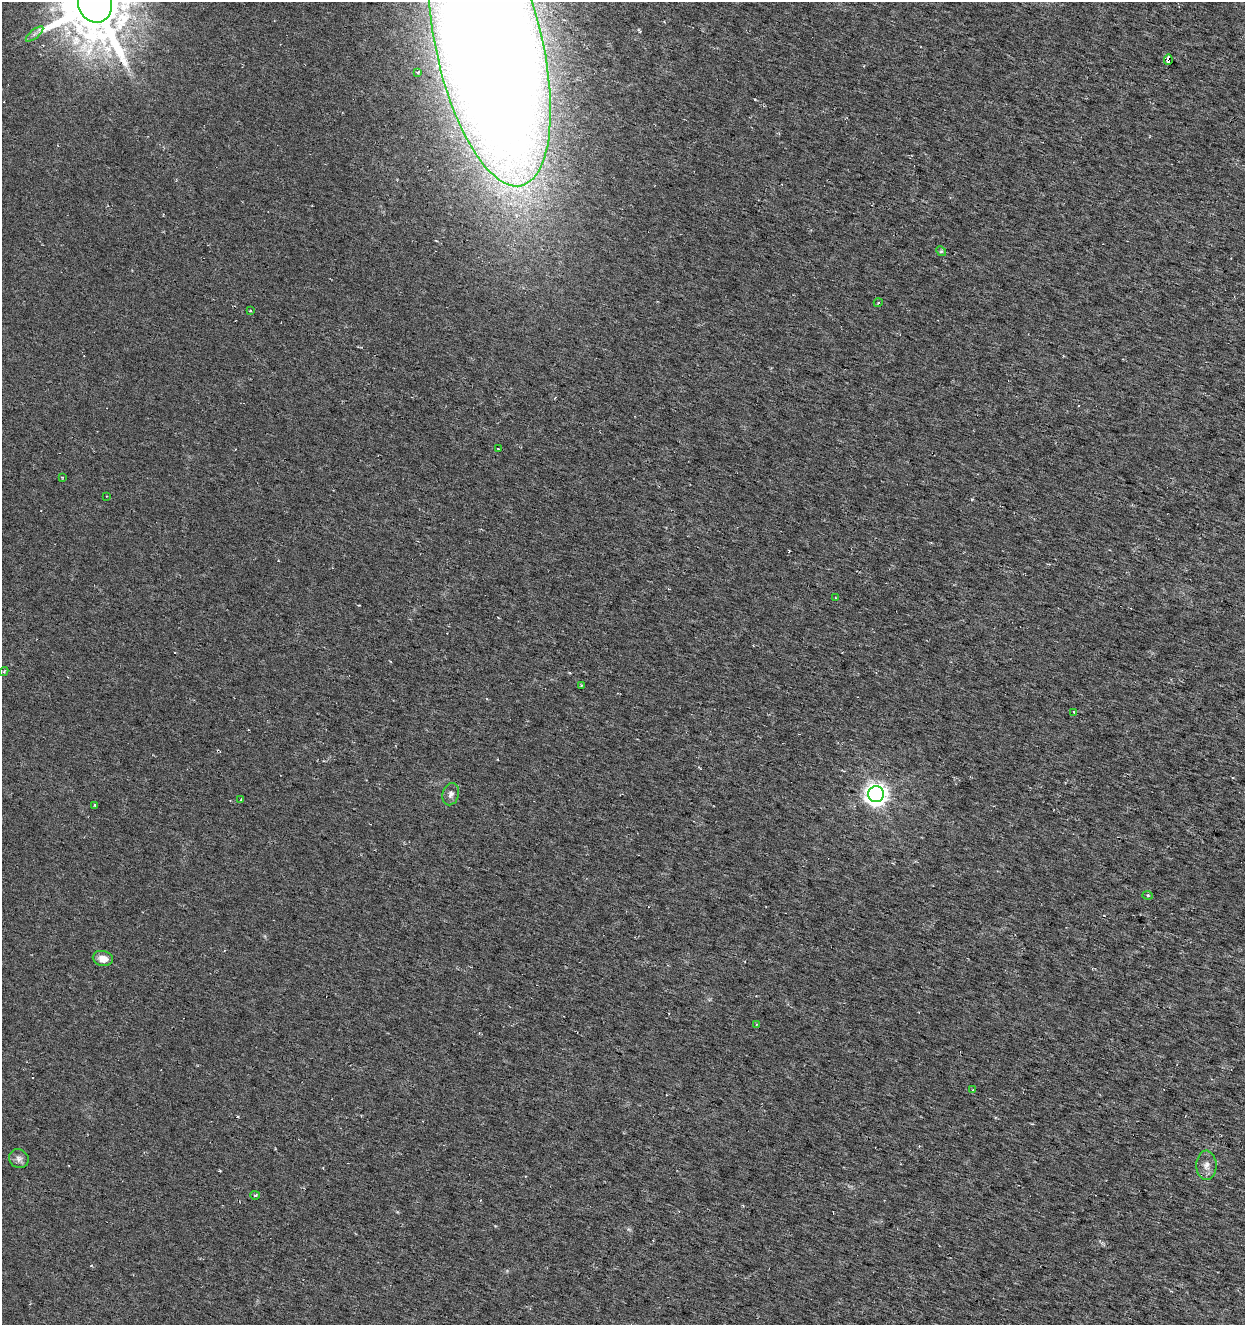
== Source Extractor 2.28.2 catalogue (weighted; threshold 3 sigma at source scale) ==
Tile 6 of 4 x 4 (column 2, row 2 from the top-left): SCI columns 1458-2700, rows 2652-3974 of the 5463 x 5298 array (HDU 1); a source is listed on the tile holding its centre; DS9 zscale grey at full resolution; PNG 1247 x 1327 px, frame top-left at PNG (2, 2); each listed source drawn as its Kron ellipse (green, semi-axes under 4 px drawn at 4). Shown black and unused: <1% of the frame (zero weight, under 3 of 6 exposures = <1% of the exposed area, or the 3 px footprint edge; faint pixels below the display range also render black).
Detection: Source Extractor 2.28.2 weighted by HDU 2 'WHT'; one run over the whole footprint, this tile lists its part. Background 0.00669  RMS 0.0034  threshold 0.0139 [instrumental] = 3 sigma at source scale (4.09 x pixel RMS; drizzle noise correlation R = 1.36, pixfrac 0.8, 0.0396/0.0396 arcsec/px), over >= 5 px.
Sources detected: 28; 2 cosmic-ray / hot-pixel residue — neither listed nor drawn; the other 26 listed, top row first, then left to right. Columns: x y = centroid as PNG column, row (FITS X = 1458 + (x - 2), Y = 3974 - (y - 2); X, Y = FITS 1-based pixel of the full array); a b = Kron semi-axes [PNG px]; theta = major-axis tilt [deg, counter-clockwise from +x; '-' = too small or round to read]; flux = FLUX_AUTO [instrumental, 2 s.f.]
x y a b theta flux
95 4 19 17 -70 2800
34 34 11 3 40 0.87
490 48 141 53 -77 1300
1168 60 5 3 - 4.3
418 72 3 3 - 0.41
941 251 5 4 - 0.36
878 303 4 3 - 0.26
250 310 3 3 - 0.35
498 449 3 2 - 0.36
62 477 3 2 - 0.21
106 496 3 2 - 0.2
836 598 4 2 - 0.22
4 672 5 3 - 0.38
581 685 3 3 - 0.31
1074 712 3 3 - 0.4
451 794 11 8 75 1.6
876 794 8 8 - 250
241 799 2 2 - 0.25
95 805 4 2 - 0.28
1148 895 5 4 - 0.45
103 958 10 7 -12 2.9
756 1024 4 3 - 0.33
973 1090 4 3 - 0.32
19 1159 10 9 - 1.5
1206 1165 14 10 -88 2.5
255 1195 5 3 - 0.7
Overlapping masked pixels (flux is a lower limit): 1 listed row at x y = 1168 60
Isophote crosses this tile's border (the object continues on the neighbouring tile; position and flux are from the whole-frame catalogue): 2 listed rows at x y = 95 4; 490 48
Unlisted compact peaks at least as high as the median listed source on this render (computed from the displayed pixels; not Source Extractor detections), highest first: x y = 755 99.